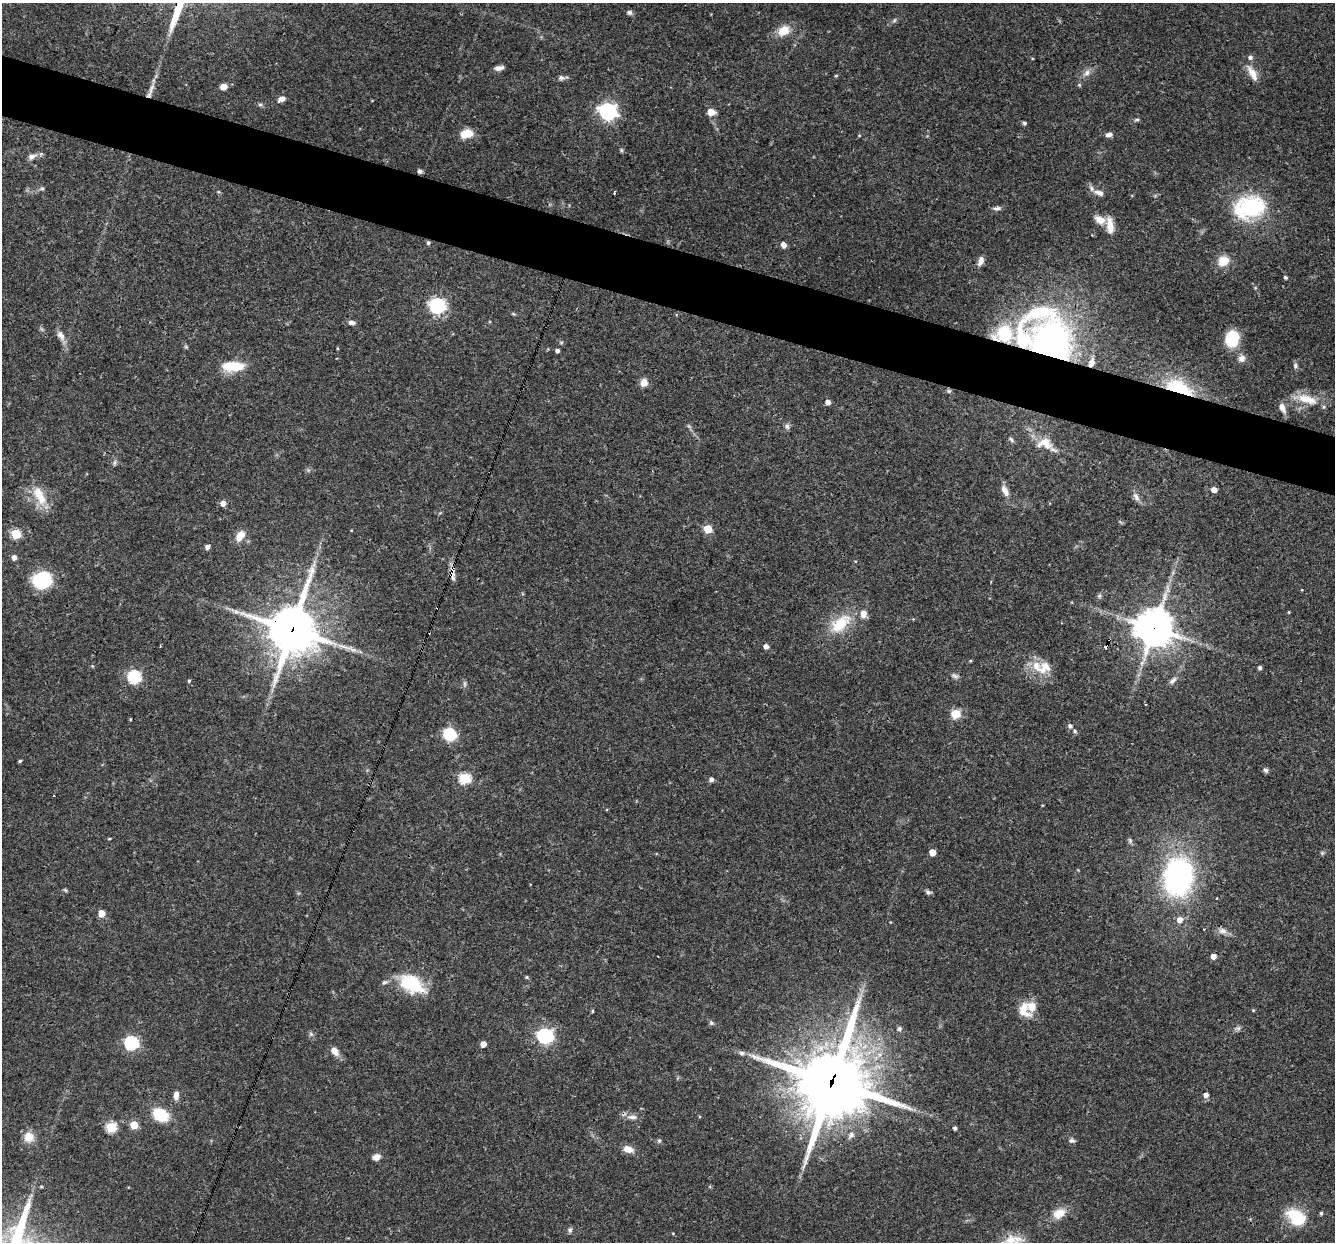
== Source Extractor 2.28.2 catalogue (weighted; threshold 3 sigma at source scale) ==
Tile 11 of 4 x 4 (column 3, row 3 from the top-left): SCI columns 2665-3997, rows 1497-2736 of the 5329 x 5346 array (HDU 1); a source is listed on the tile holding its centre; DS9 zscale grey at full resolution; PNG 1337 x 1244 px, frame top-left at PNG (2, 3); no overlay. Shown black and unused: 5% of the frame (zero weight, under 3 of 4 exposures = <1% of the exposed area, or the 3 px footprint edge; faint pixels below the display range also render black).
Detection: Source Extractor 2.28.2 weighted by HDU 2 'WHT'; one run over the whole footprint, this tile lists its part. Background 0.0579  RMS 0.0033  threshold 0.0147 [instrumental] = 3 sigma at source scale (4.5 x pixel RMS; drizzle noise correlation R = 1.50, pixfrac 1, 0.05/0.05 arcsec/px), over >= 5 px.
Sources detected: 155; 1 too faint to see at this stretch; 3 cosmic-ray / hot-pixel residue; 1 long thin detection or spike segment (spike, bleed or trail) — not listed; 7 inside a brighter listed object's ellipse — not listed separately; the other 143 listed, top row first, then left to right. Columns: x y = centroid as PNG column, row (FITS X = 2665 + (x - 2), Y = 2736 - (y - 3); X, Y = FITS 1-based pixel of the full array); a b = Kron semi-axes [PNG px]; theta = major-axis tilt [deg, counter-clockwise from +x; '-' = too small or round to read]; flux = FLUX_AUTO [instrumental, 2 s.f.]
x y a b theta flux
629 12 7 6 - 0.86
894 20 7 5 58 0.59
784 31 15 11 31 5.3
1032 58 4 2 - 0.27
499 68 10 5 10 1.5
1086 73 13 8 38 2
1252 73 24 8 -59 3.8
836 76 4 4 - 0.38
561 78 8 7 - 1
223 87 8 7 - 2.1
282 99 9 6 24 1.7
260 104 6 4 1 0.57
608 111 7 7 - 120
711 112 6 5 - 5.5
1137 120 8 4 1 0.55
1024 123 4 4 - 0.73
466 134 12 8 14 5.8
859 135 5 3 - 0.28
1109 135 9 5 11 1.3
621 150 6 4 -89 0.47
32 156 11 7 23 2
420 171 5 4 - 1
42 188 7 5 37 0.64
218 192 5 3 - 0.3
614 193 4 3 - 0.4
1099 193 14 6 -14 2
1249 207 31 22 13 33
997 208 11 5 2 1.1
1100 220 16 10 -25 3.3
1110 225 22 8 -83 4.2
428 243 5 5 - 0.66
783 245 6 5 - 1.9
981 261 11 6 70 1.9
1223 261 13 11 32 5.2
1285 277 4 4 - 0.63
437 306 7 6 - 84
1040 312 65 26 7 28
514 314 6 4 -69 0.37
352 322 9 6 -5 1.3
61 335 14 8 -57 2.2
1232 339 14 11 73 14
1051 344 31 28 -69 120
557 351 4 4 - 1
1242 358 9 9 - 1.9
1091 362 13 7 75 2.7
233 366 26 11 1 9.8
1295 366 8 6 -79 0.9
644 382 8 7 - 2.9
1179 389 25 12 -23 25
949 391 7 5 20 0.56
1306 399 33 11 -14 7.3
828 402 4 4 - 2
1282 408 13 7 -67 2.2
787 426 9 6 -79 0.97
1011 439 9 4 -49 0.63
1045 443 24 15 -7 5.9
115 462 8 5 83 0.73
1214 490 5 4 - 2.7
1005 491 15 7 -63 2.7
40 496 31 13 -61 7.6
1136 497 14 6 -57 1.7
223 503 5 5 - 2.4
708 529 5 5 - 12
16 534 5 5 - 17
240 536 14 9 55 4
207 547 5 4 - 1.3
14 557 5 5 - 1.5
452 571 21 6 -78 2.6
42 580 11 10 - 37
1099 596 6 5 - 0.65
1289 612 5 3 - 0.27
913 619 4 4 - 0.25
840 624 31 16 39 12
1154 628 12 12 - 770
292 630 18 16 76 1300
766 646 5 5 - 1.3
1107 646 5 3 - 3.1
970 661 4 3 - 0.31
92 666 5 3 - 0.31
1044 668 23 17 29 6.8
1260 668 4 4 - 0.85
955 676 11 6 -18 1
134 677 6 6 - 47
1173 680 13 6 45 1.3
189 681 5 4 - 0.41
464 684 9 4 90 0.72
956 714 5 5 - 17
1070 726 7 6 - 0.99
1075 731 6 4 -68 0.56
450 734 12 11 - 11
20 761 4 3 - 0.54
1266 770 7 6 - 0.82
465 778 6 6 - 29
711 779 5 5 - 1.3
1042 805 4 2 - 0.24
109 839 4 3 - 0.3
1130 840 8 5 -64 0.72
932 852 5 5 - 4.2
1322 853 6 5 - 0.5
1178 876 31 23 82 80
65 890 6 4 -44 0.44
928 892 8 5 -30 0.84
1217 898 3 2 - 0.23
101 913 7 6 - 3.3
1180 920 8 8 - 2.3
1222 931 13 9 -18 1.9
1213 956 5 5 - 2.4
527 977 5 4 - 0.47
385 982 9 6 27 0.85
412 984 27 16 -27 19
1024 1010 22 15 -68 5.5
1253 1010 4 4 - 0.31
592 1011 5 3 - 0.33
711 1023 6 6 - 0.68
1238 1028 10 6 17 0.94
899 1029 6 6 - 0.71
311 1034 7 6 - 0.76
545 1036 7 6 - 86
131 1043 6 6 - 59
483 1044 5 4 - 2.7
335 1051 11 7 -52 2.7
742 1053 7 6 - 0.91
832 1082 29 26 69 2200
176 1095 10 6 85 2
1206 1095 5 5 - 1.6
161 1115 12 9 -30 16
632 1117 15 7 1 2
134 1125 5 5 - 9.2
111 1127 6 5 - 23
955 1128 4 3 - 0.8
851 1135 11 7 52 1.4
29 1137 12 11 - 4.4
1071 1140 8 6 1 0.94
659 1141 6 5 - 0.69
628 1149 11 7 -19 3.3
376 1157 10 7 16 1.9
41 1187 4 4 - 0.35
1059 1213 16 12 27 4.6
1321 1213 4 4 - 0.56
1296 1217 25 16 -36 12
570 1230 8 6 85 0.81
673 1233 5 3 - 0.28
1013 1240 36 12 12 7.3
Overlapping masked pixels (flux is a lower limit): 9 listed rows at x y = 428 243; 1051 344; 1091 362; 1179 389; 452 571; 1154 628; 292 630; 1107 646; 832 1082
Isophote crosses this tile's border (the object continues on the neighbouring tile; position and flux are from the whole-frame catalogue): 1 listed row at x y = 1013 1240